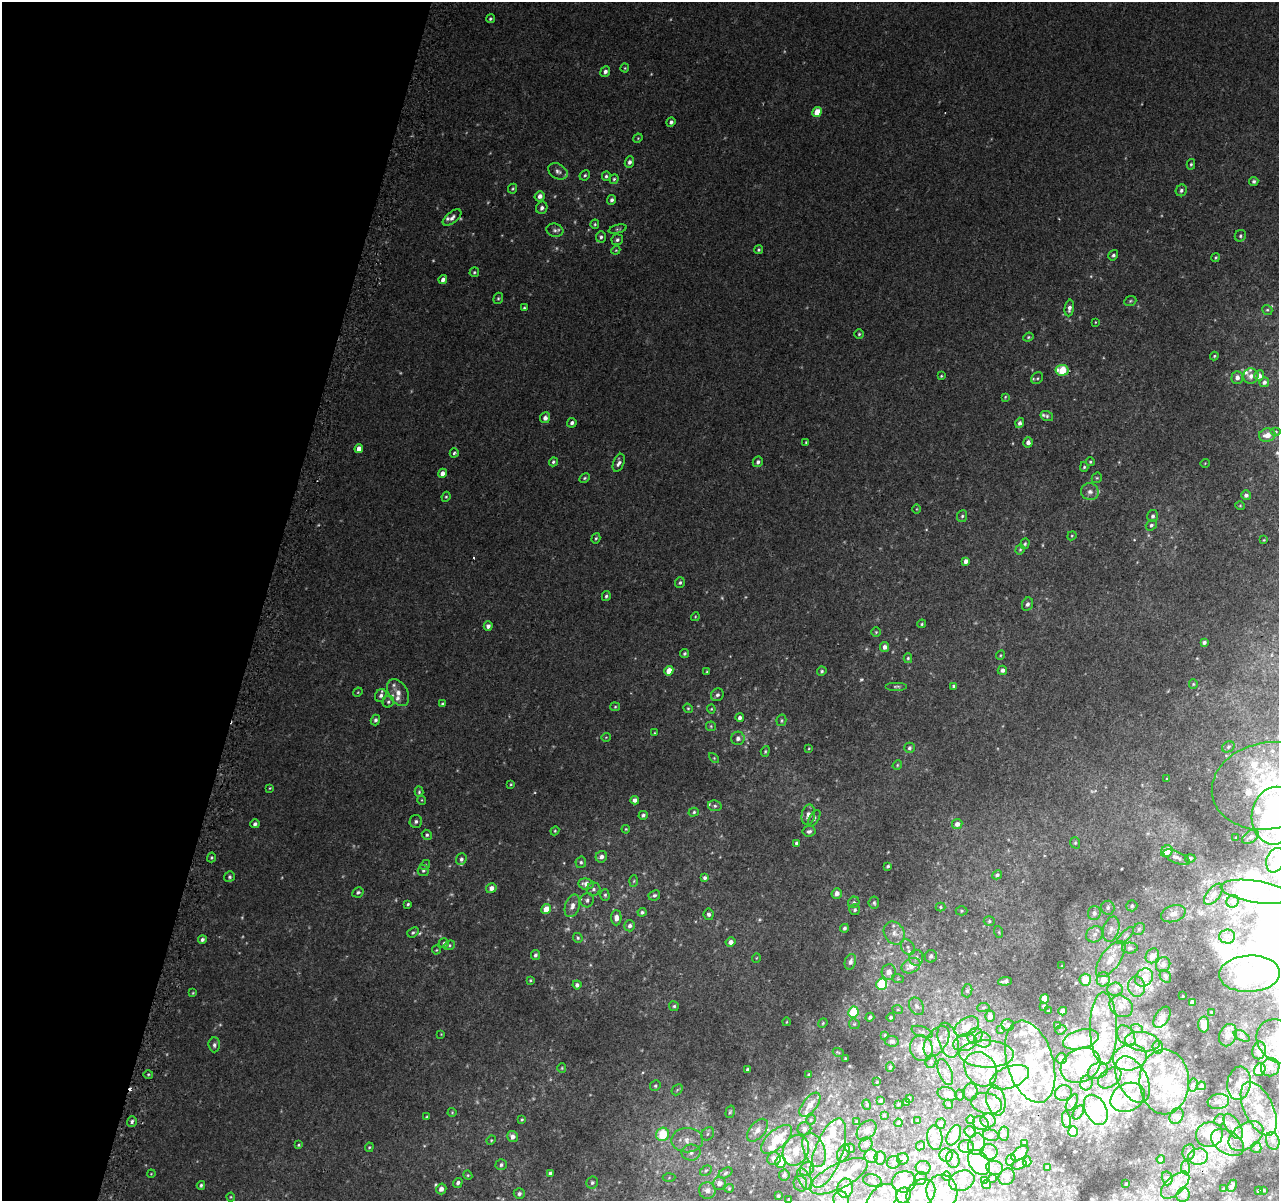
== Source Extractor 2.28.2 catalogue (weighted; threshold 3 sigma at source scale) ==
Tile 9 of 4 x 4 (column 1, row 3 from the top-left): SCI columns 44-1320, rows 1464-2662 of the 5193 x 5391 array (HDU 1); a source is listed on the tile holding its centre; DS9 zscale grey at full resolution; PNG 1281 x 1203 px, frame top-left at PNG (2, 2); each listed source drawn as its Kron ellipse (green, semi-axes under 4 px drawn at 4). Shown black and unused: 21% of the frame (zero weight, under 2 of 3 exposures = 3% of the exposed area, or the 3 px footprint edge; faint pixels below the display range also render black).
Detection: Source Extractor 2.28.2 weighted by HDU 2 'WHT'; one run over the whole footprint, this tile lists its part. Background 0.00843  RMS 0.0068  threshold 0.0307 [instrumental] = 3 sigma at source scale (4.5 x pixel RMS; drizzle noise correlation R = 1.50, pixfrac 1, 0.0396/0.0396 arcsec/px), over >= 5 px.
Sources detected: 629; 19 too faint to see at this stretch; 16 inside a brighter object's white glare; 2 cosmic-ray / hot-pixel residue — neither listed nor drawn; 148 inside a brighter listed object's ellipse — not listed separately; the other 444 listed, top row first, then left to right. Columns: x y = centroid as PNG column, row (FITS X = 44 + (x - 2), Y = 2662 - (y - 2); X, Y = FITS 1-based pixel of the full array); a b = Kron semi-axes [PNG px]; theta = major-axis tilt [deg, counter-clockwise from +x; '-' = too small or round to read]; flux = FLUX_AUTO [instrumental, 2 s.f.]
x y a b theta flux
490 19 4 4 - 0.92
625 68 4 4 - 0.67
605 72 5 5 - 2.3
817 112 5 4 - 9.9
671 122 5 4 - 1.8
638 138 5 4 - 0.64
629 162 6 4 67 1.9
1191 164 5 4 - 0.95
558 171 10 7 -29 2.8
585 175 5 4 - 1.1
606 176 5 4 - 1.2
614 179 4 4 - 1.1
1254 181 4 4 - 1.4
513 189 5 4 - 0.83
1181 190 6 5 - 1.7
540 196 5 5 - 3.6
612 200 5 4 - 1.7
542 208 6 5 - 2.2
452 218 11 5 38 2.5
595 224 5 4 - 0.85
618 229 9 3 13 0.98
555 230 8 6 -16 2
1240 236 6 5 - 1.4
601 237 5 5 - 1.5
617 240 6 5 - 1.5
616 250 4 3 - 0.58
758 250 4 4 - 0.97
1113 255 5 4 - 1.4
1216 258 4 4 - 0.8
474 272 5 4 - 1
443 280 4 4 - 2.9
498 298 6 4 68 0.97
1130 301 6 4 23 0.91
524 308 3 3 - 0.92
1069 308 8 4 81 2.5
1267 310 5 4 - 0.95
1095 322 3 2 - 0.42
859 334 4 4 - 0.83
1028 337 5 4 - 0.91
1214 356 4 3 - 0.63
1062 370 6 5 - 19
941 376 3 3 - 0.6
1251 376 8 7 - 3
1259 376 5 5 - 3.1
1237 377 6 5 - 3.3
1037 378 6 5 - 1.1
1264 382 5 4 - 2.2
1005 397 3 3 - 0.61
1047 416 6 5 - 1.2
545 418 5 5 - 3.3
572 423 5 4 - 1.8
1020 423 5 4 - 2.1
1276 432 5 3 - 0.72
1267 435 8 6 13 5.8
806 442 3 3 - 0.62
1028 442 5 5 - 2.9
359 449 4 4 - 4.5
454 453 4 4 - 1.6
553 462 5 4 - 1.2
758 462 5 5 - 1.9
1090 462 4 4 - 0.84
619 463 9 5 70 2.5
1205 463 5 3 - 0.43
1084 467 5 4 - 1
442 473 5 4 - 3.7
585 478 6 4 28 0.99
1097 478 5 5 - 0.88
1090 492 9 8 - 3.1
1246 495 5 5 - 2.1
446 497 5 4 - 0.77
1240 506 5 3 - 0.65
917 509 5 3 - 0.53
962 516 6 5 - 1.2
1153 516 6 5 - 1.8
1151 525 6 5 - 1.4
1072 536 5 4 - 0.67
596 538 5 4 - 0.91
1264 540 3 2 - 0.5
1025 544 5 4 - 0.96
1020 550 5 4 - 0.77
966 561 4 4 - 2.9
680 583 5 5 - 1.3
606 596 5 4 - 1.2
1027 604 7 5 65 2.1
695 617 4 3 - 0.55
922 624 4 3 - 0.74
488 626 5 4 - 2.4
876 632 5 5 - 0.81
1204 642 4 3 - 1.9
885 647 5 4 - 2.6
684 653 4 3 - 1.1
1000 655 5 4 - 0.7
908 658 5 4 - 0.9
1002 670 5 4 - 2.1
669 671 5 4 - 7.3
707 671 4 3 - 0.62
822 671 5 4 - 1.3
1193 684 5 4 - 0.73
896 686 11 3 0 1.1
954 686 4 4 - 1.1
358 692 5 3 - 0.59
398 693 15 9 -59 5.7
381 695 7 5 57 2.1
717 695 7 6 - 1.7
388 702 6 5 - 1.3
442 704 4 3 - 0.92
615 707 5 4 - 0.76
688 708 5 4 - 0.77
711 709 4 4 - 0.66
740 718 4 4 - 2.1
375 720 5 4 - 1.6
781 720 6 5 - 0.94
711 726 5 5 - 0.8
655 733 4 3 - 0.46
606 737 5 3 - 0.47
738 738 6 6 - 2.5
1228 747 6 5 - 1.1
809 748 4 3 - 0.51
909 748 5 5 - 1.3
765 751 5 4 - 0.89
714 758 6 4 -45 0.73
897 765 5 4 - 0.77
1167 779 3 3 - 0.5
511 784 3 2 - 0.57
1268 786 57 43 11 110
270 788 3 3 - 0.54
419 792 5 4 - 0.96
422 800 5 3 - 0.51
635 800 4 4 - 2.8
715 806 7 5 -13 1.2
694 812 5 4 - 1
643 815 4 4 - 1.4
808 815 10 6 79 3.4
1275 816 29 23 82 130
814 818 9 4 59 1.3
416 821 6 6 - 1.8
255 824 4 4 - 1.6
957 824 5 5 - 3.5
626 829 4 3 - 0.66
555 831 4 4 - 0.64
809 831 6 5 - 1.7
427 835 5 5 - 1.1
1250 837 9 5 35 2
1236 838 3 2 - 0.68
796 843 4 3 - 1.6
1075 843 6 4 -70 0.86
1167 851 6 5 - 10
211 857 5 3 - 0.81
601 857 6 5 - 2.8
1176 857 14 6 -24 2.8
1190 858 5 4 - 0.98
461 859 5 5 - 1.6
1276 860 12 9 68 5.5
581 862 6 5 - 1.3
425 865 5 4 - 0.89
888 866 3 3 - 1.1
423 870 5 5 - 1.4
997 875 5 4 - 1.3
229 877 6 5 - 1.1
705 878 4 4 - 1.6
634 881 6 4 87 0.83
586 884 8 5 -7 5
491 888 5 5 - 3.5
593 889 7 6 - 2
358 892 6 5 - 1.5
1256 892 35 11 -9 29
837 893 5 5 - 3.8
1213 894 12 6 51 3.2
605 895 6 4 -90 1.1
654 895 6 5 - 1.3
587 900 7 6 - 2.1
1233 901 6 6 - 1.4
854 902 6 5 - 1.3
874 903 6 5 - 1.3
408 904 3 3 - 0.95
572 906 11 7 70 4
1132 906 5 5 - 1.2
940 907 5 4 - 0.91
1108 908 7 6 - 1.7
546 909 5 4 - 7.9
855 910 5 5 - 1.5
962 911 6 4 0 0.9
642 912 4 4 - 1.3
1094 913 7 6 - 2
709 914 5 5 - 1.7
1173 914 12 8 17 4.7
616 918 7 5 -89 3.8
989 921 5 5 - 1
630 926 5 5 - 2.3
844 928 4 4 - 1.5
1111 929 13 8 73 4.1
1139 929 6 5 - 1.4
413 932 6 4 38 1.1
999 932 6 3 -72 0.74
894 933 12 10 -56 5.2
1095 934 9 7 42 3.2
1125 936 11 4 45 2
1227 936 8 7 - 2.1
578 938 5 4 - 0.93
202 939 4 4 - 1.6
731 942 5 4 - 3.5
444 943 5 4 - 1.2
449 945 6 4 21 0.97
908 947 8 6 -55 2.1
1130 948 8 5 1 1.7
436 950 4 4 - 0.57
535 955 5 4 - 1.4
931 956 6 6 - 1.7
1152 956 8 6 61 4.8
756 958 5 3 - 0.46
916 958 8 7 - 2.7
1111 959 21 9 54 11
850 962 8 5 72 2.8
1163 965 8 7 - 2.3
911 966 10 7 26 7.8
1062 966 3 2 - 0.51
889 972 8 7 - 4.8
1250 974 30 18 3 44
1165 976 7 5 -58 1.2
1144 978 9 8 - 7.1
898 979 6 4 -18 0.77
1103 979 7 6 - 6
530 980 4 3 - 0.72
1085 980 6 5 - 12
1005 981 7 3 5 1.4
882 984 6 5 - 30
577 985 4 4 - 1.9
1137 987 10 8 -80 3.7
1115 989 8 6 3 2.3
967 991 6 5 - 1.3
193 993 4 3 - 0.6
1183 996 2 2 - 0.38
1044 999 4 4 - 10
1192 1003 4 3 - 2.5
674 1006 5 5 - 1.1
916 1006 9 7 -58 2.5
1044 1006 3 3 - 1
1121 1006 12 10 -34 4.6
983 1007 6 3 8 0.74
898 1010 5 3 - 0.61
1049 1011 3 3 - 0.88
1063 1011 4 4 - 5.5
853 1012 6 5 - 22
1212 1013 3 2 - 0.77
990 1016 5 5 - 3.3
870 1017 4 3 - 1.4
891 1017 4 4 - 1.2
1162 1017 12 7 57 2.9
786 1022 4 2 - 0.45
823 1023 5 4 - 0.75
854 1024 6 5 - 0.89
1204 1024 8 5 88 5.1
1008 1025 6 5 - 2.2
1057 1026 3 3 - 1.3
967 1027 13 8 31 8.1
1104 1029 36 13 -89 23
1137 1029 6 3 -18 0.88
1001 1030 3 2 - 0.64
1061 1030 6 4 21 1
922 1032 11 5 -20 2
441 1034 3 3 - 0.44
885 1035 4 4 - 0.65
1228 1035 11 8 67 3.1
975 1036 8 7 - 4.7
1126 1036 12 8 -56 3.8
1242 1036 8 4 -27 1.5
1081 1039 18 9 15 25
948 1040 18 9 -73 8.6
983 1040 8 7 - 3
892 1041 7 5 -6 1.8
937 1041 17 10 55 8.8
1278 1041 24 19 -47 16
965 1042 12 8 18 4.7
1142 1042 17 9 -7 8.3
214 1045 7 6 - 1.7
1158 1047 6 5 - 1.3
921 1048 13 11 -75 11
1259 1050 9 6 78 4.4
838 1052 5 3 - 0.54
986 1054 27 13 -2 19
1130 1057 17 13 11 12
845 1058 3 2 - 0.4
1061 1059 5 5 - 3.6
931 1061 7 5 75 1.4
1030 1062 42 23 -73 38
1081 1065 21 16 29 30
890 1067 5 4 - 1
1270 1067 9 8 - 4.5
562 1068 5 4 - 0.7
981 1069 18 15 -53 13
747 1070 3 3 - 1.4
1260 1070 7 5 60 17
1098 1071 10 7 26 4.8
945 1072 14 6 -68 3.4
148 1074 5 3 - 0.74
809 1075 3 3 - 0.75
1010 1077 20 10 21 12
1110 1078 13 9 36 3.5
1132 1079 25 14 -63 19
877 1082 2 2 - 0.42
1164 1082 32 24 -89 28
1087 1083 7 6 - 2.5
1239 1083 17 11 82 8.2
1193 1085 6 4 79 1.2
655 1086 5 5 - 1.1
1201 1086 4 4 - 1.5
677 1090 6 4 46 1.1
971 1092 9 7 85 2.1
1063 1093 8 7 - 3.3
947 1094 10 7 -14 5.7
960 1095 5 3 - 0.77
1128 1097 18 13 27 12
909 1098 4 3 - 0.91
881 1100 3 3 - 0.96
996 1100 15 9 -79 8
907 1102 3 3 - 0.92
1218 1102 11 7 8 2.9
987 1103 15 10 -10 6
1072 1103 9 4 61 1.5
898 1104 3 2 - 0.73
948 1104 5 4 - 1
810 1105 14 7 52 6.6
867 1105 5 3 - 0.63
1259 1109 29 14 -65 19
1096 1110 16 10 -61 35
452 1112 4 4 - 0.62
730 1112 6 4 72 0.91
1078 1112 8 4 55 1.4
884 1115 3 3 - 0.63
1176 1116 8 6 57 2.1
427 1117 4 3 - 0.7
522 1120 4 3 - 0.85
811 1120 5 4 - 1
971 1120 4 4 - 1.4
1066 1120 8 4 -82 1.9
1220 1120 6 5 - 1.4
132 1121 5 5 - 1.5
918 1121 3 2 - 0.52
988 1121 7 7 - 2.1
857 1122 3 2 - 0.58
898 1123 4 3 - 1.2
981 1123 8 6 -26 3.1
941 1124 5 4 - 1.9
1233 1126 14 7 -57 4.1
804 1129 7 6 - 2.6
757 1130 13 7 50 5.1
867 1130 11 8 46 3.1
1073 1131 5 5 - 20
970 1132 6 5 - 1.1
663 1134 7 6 - 24
708 1134 7 6 - 1.6
1004 1134 7 5 84 1.2
954 1135 11 6 64 8.2
991 1135 8 5 -13 1.4
1209 1135 13 12 - 12
1246 1136 19 12 34 11
512 1137 5 5 - 3.4
935 1138 12 7 -85 3.5
776 1139 19 9 41 19
491 1140 5 4 - 0.64
687 1140 16 12 1 9.2
1273 1141 9 6 -75 2.9
1228 1142 18 11 -31 8.5
1025 1143 3 3 - 1.2
977 1144 11 8 79 3.2
299 1145 4 3 - 0.78
866 1145 7 6 - 2
920 1146 5 4 - 0.88
966 1146 7 6 - 1.7
369 1147 5 4 - 0.75
850 1148 5 4 - 1.2
1256 1148 5 5 - 1.1
796 1150 16 12 66 13
814 1150 18 10 -68 8.8
989 1152 8 8 - 2.7
1189 1152 8 6 79 2
691 1153 9 8 - 3.9
828 1153 36 14 70 21
843 1153 9 5 63 2.2
1020 1153 10 5 39 4.7
946 1155 6 6 - 1.9
871 1156 7 6 - 6
1198 1157 10 8 12 4.4
880 1158 6 5 - 4.9
774 1159 7 6 - 4.8
903 1159 6 5 - 2.4
953 1159 9 6 -78 2.4
1161 1159 4 4 - 0.74
1011 1160 6 4 69 0.95
1027 1161 5 4 - 1
781 1162 6 5 - 12
894 1162 7 6 - 1.6
979 1162 13 9 -56 36
1019 1164 7 4 16 1.1
501 1165 5 5 - 1.5
1047 1167 2 2 - 0.44
1185 1167 7 4 -82 1.2
923 1168 7 7 - 2.1
995 1168 8 7 - 2.3
807 1169 8 6 45 2.4
706 1171 6 4 30 1.2
550 1173 4 4 - 1.1
725 1173 7 5 29 1.3
151 1174 4 3 - 0.46
468 1175 4 4 - 0.76
784 1175 5 5 - 1.5
839 1176 32 12 27 16
947 1176 4 4 - 0.66
1007 1177 9 7 48 1.6
669 1178 6 4 3 0.85
992 1178 4 2 - 0.87
1167 1178 7 5 -76 1.3
804 1179 12 6 -63 3.3
920 1179 7 6 - 1.6
985 1180 4 3 - 1.6
872 1181 9 6 -11 1.9
962 1181 13 9 22 4.7
904 1182 12 10 11 13
458 1183 5 4 - 1.6
592 1183 6 6 - 1.4
719 1183 7 6 - 3.8
800 1184 8 7 - 2.1
1126 1184 3 2 - 0.65
201 1185 4 3 - 1.1
987 1185 4 4 - 3.9
1175 1185 17 8 42 6.1
1232 1186 6 3 63 1.3
729 1188 5 4 - 0.63
845 1188 10 7 80 14
441 1189 5 5 - 3.4
1224 1189 3 2 - 0.62
707 1190 8 8 - 3.2
1263 1190 3 2 - 0.58
942 1191 17 15 -71 12
1259 1191 3 3 - 0.95
921 1193 16 12 43 11
519 1194 5 5 - 1.9
904 1195 8 7 - 3.2
1183 1195 7 6 - 3.2
778 1196 3 3 - 0.69
231 1197 4 4 - 0.58
789 1199 3 3 - 0.93
841 1200 9 7 -72 3.7
882 1200 18 12 48 10
Isophote crosses this tile's border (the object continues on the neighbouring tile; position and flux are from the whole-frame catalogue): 7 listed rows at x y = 1268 786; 1275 816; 1276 860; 1278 1041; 789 1199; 841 1200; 882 1200
Unlisted compact peaks at least as high as the median listed source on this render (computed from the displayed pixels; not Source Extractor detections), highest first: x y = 849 1066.